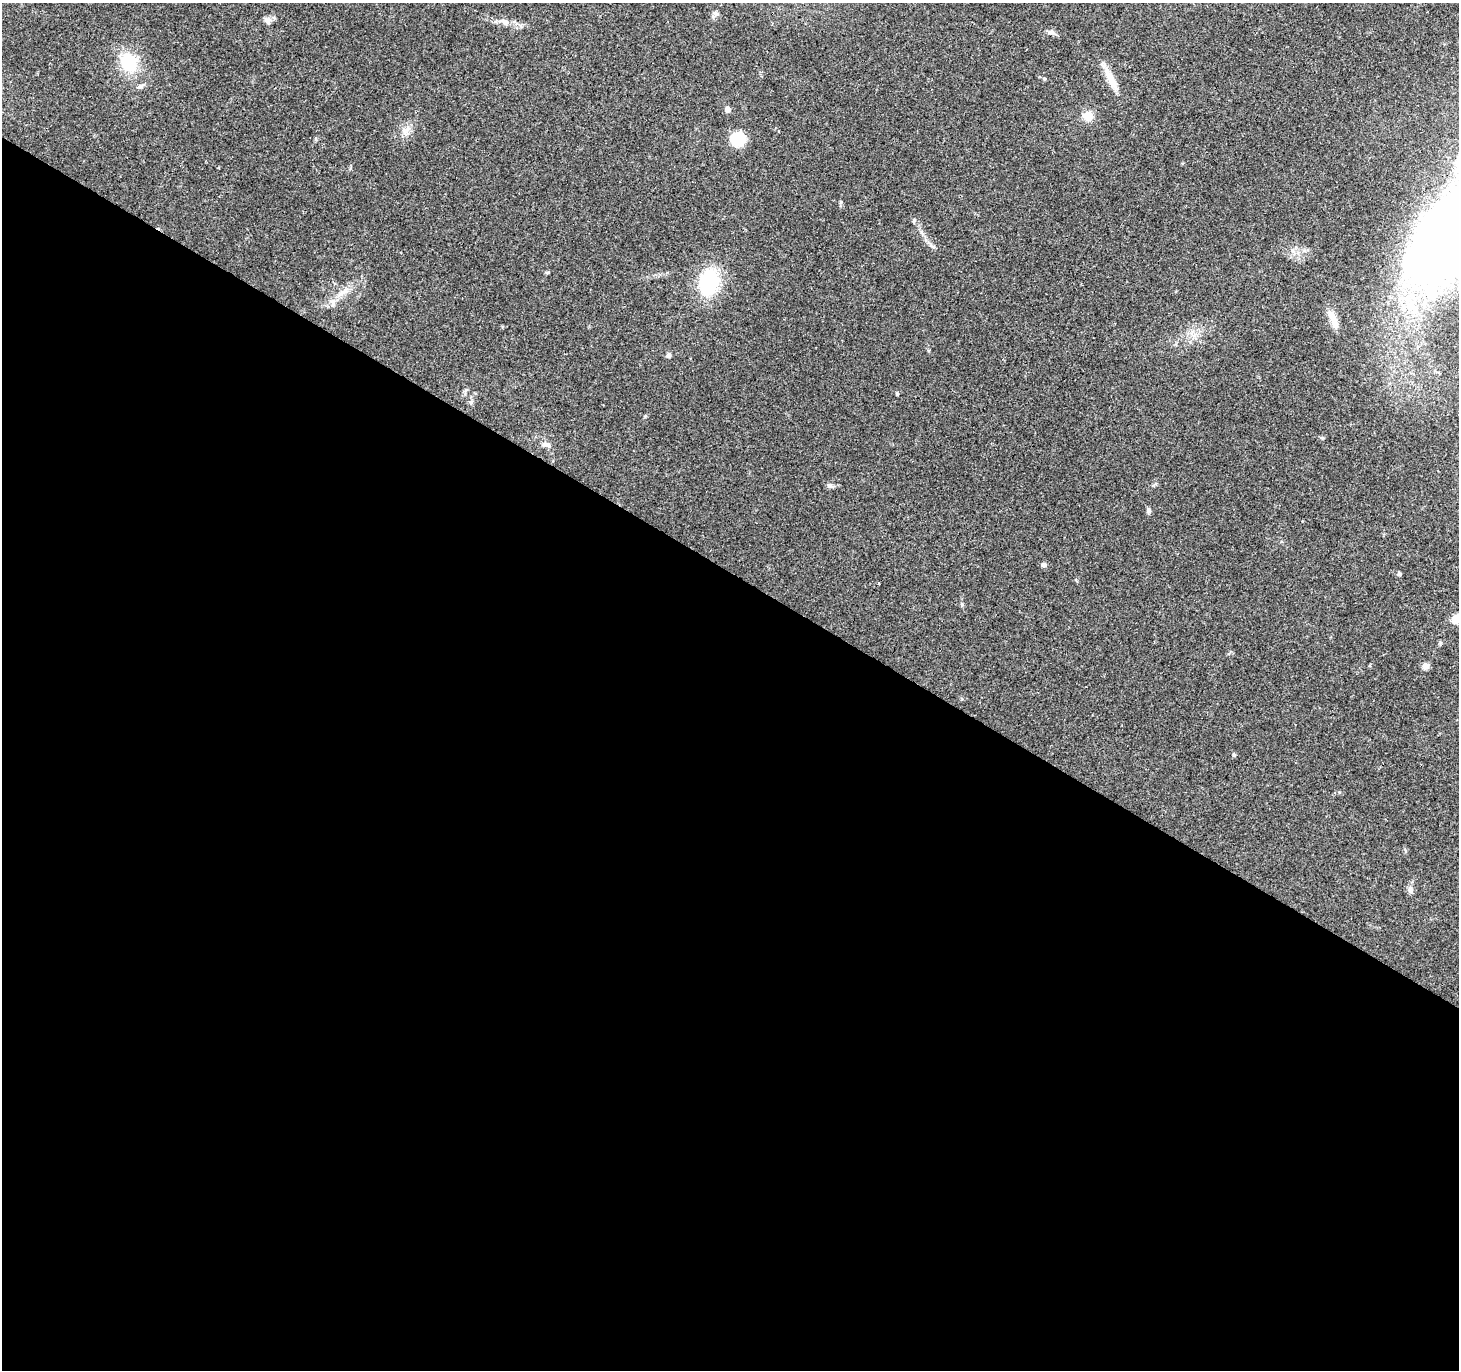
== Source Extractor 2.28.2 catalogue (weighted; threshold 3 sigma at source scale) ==
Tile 14 of 4 x 4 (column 2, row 4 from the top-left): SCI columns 1498-2954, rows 246-1613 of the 5957 x 6001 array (HDU 1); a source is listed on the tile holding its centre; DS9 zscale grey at full resolution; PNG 1461 x 1372 px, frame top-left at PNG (2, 3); no overlay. Shown black and unused: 58% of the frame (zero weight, under 3 of 4 exposures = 3% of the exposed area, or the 3 px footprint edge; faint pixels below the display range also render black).
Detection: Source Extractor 2.28.2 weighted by HDU 2 'WHT'; one run over the whole footprint, this tile lists its part. Background 0.0398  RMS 0.0029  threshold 0.0131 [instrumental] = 3 sigma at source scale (4.5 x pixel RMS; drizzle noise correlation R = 1.50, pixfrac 1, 0.0396/0.0396 arcsec/px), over >= 5 px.
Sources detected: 32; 1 inside a brighter listed object's ellipse — not listed separately; the other 31 listed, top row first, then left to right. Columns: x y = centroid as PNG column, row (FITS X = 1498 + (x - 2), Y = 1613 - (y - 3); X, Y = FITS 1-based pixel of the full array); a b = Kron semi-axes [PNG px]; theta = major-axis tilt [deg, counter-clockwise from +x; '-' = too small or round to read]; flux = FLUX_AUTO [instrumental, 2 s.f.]
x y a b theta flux
716 14 10 5 -6 0.77
268 20 10 8 80 1.3
505 22 12 7 -8 1.6
1051 32 13 5 -8 0.97
129 63 20 16 -74 12
1111 79 29 9 -61 4.6
140 86 10 6 25 0.96
727 109 5 5 - 1.8
1088 116 10 10 - 3.4
407 129 10 6 63 1.6
778 131 3 2 - 0.42
738 139 12 11 - 11
1444 227 8 7 - 14
932 246 7 4 -18 0.52
709 282 35 23 76 17
343 292 24 4 39 2.5
1333 319 26 8 -69 3.7
668 355 6 5 - 0.84
897 394 4 3 - 0.42
471 402 6 4 -1 0.51
1322 438 6 4 -2 0.39
547 445 13 6 -22 1.2
830 486 9 5 -34 0.79
1148 511 8 5 89 0.68
1044 565 7 6 - 0.76
1399 574 4 4 - 0.77
962 605 6 3 -72 0.4
1456 619 5 5 - 10
1425 666 9 8 - 1.3
1234 755 5 4 - 0.49
1410 890 9 7 -79 1.2
Isophote crosses this tile's border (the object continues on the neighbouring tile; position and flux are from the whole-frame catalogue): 1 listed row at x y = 1456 619
Unlisted compact peaks at least as high as the median listed source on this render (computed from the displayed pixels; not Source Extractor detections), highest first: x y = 645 416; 841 202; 548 272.